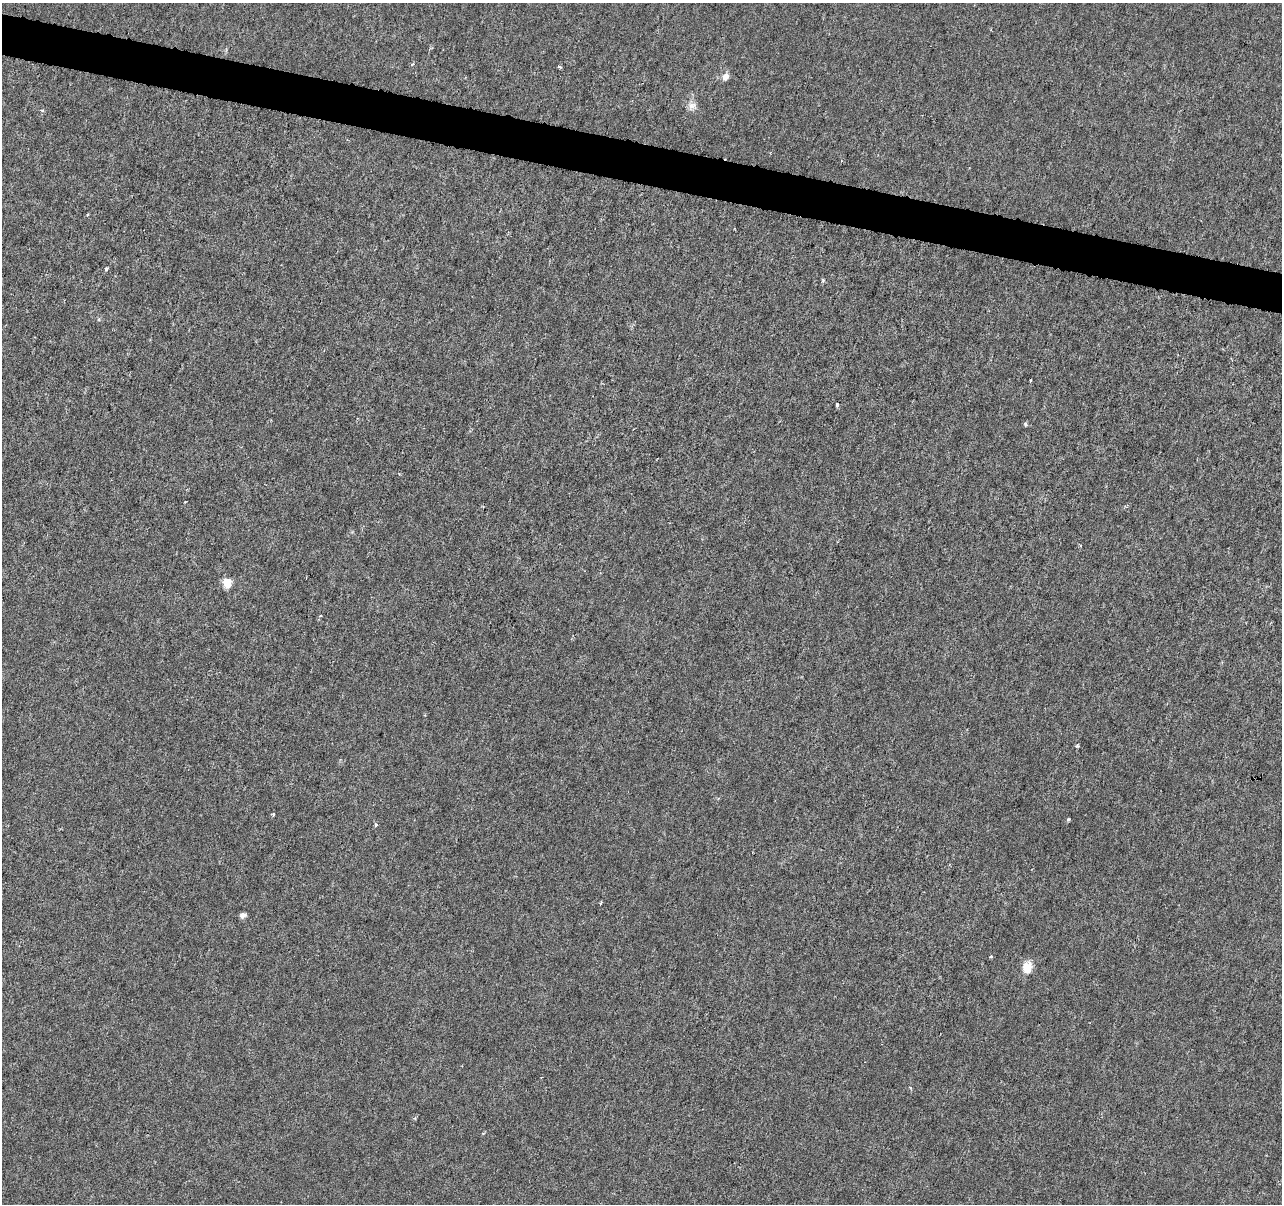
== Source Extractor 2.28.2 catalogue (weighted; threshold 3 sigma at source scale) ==
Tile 11 of 4 x 4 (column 3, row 3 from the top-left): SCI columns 2570-3849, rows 1486-2687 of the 5130 x 5314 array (HDU 1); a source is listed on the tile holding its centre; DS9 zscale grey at full resolution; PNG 1284 x 1206 px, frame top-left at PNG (2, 3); no overlay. Shown black and unused: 3% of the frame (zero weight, under 3 of 6 exposures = <1% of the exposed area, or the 3 px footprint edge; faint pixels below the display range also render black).
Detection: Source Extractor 2.28.2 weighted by HDU 2 'WHT'; one run over the whole footprint, this tile lists its part. Background -1.39e-04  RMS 0.0012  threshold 0.0051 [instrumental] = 3 sigma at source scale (4.09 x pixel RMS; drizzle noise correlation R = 1.36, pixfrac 0.8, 0.0396/0.0396 arcsec/px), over >= 5 px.
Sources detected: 21; all 21 listed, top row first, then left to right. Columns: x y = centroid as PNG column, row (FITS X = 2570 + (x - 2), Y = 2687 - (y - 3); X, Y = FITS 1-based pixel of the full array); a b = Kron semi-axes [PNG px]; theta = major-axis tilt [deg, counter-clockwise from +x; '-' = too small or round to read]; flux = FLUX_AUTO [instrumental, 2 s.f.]
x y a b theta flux
412 64 5 3 - 0.13
559 67 4 3 - 0.27
725 77 8 7 - 0.73
692 106 12 11 - 0.74
42 110 5 3 - 0.12
106 269 5 5 - 0.24
823 280 7 3 -81 0.16
1030 380 3 2 - 0.17
837 405 3 3 - 0.38
1026 424 6 4 -54 0.22
185 502 3 2 - 0.085
1080 545 5 2 - 0.11
227 583 5 5 - 4.4
1077 746 4 4 - 0.22
273 814 4 3 - 0.17
1068 819 4 4 - 0.16
376 825 5 4 - 0.18
601 903 5 3 - 0.1
243 915 7 6 - 0.4
991 957 4 3 - 0.099
1027 967 15 11 76 1.4